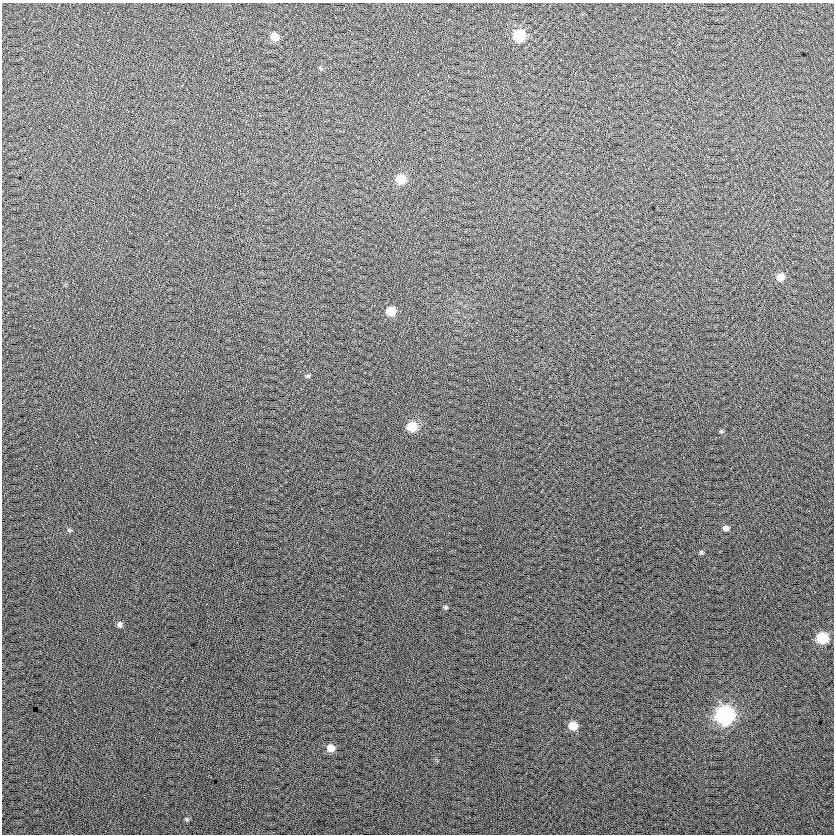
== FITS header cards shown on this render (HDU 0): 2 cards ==
NAXIS1  =                  832
NAXIS2  =                  832

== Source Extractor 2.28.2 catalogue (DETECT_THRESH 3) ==
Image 832 x 832 px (HDU 0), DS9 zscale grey, 1 PNG px = 1 image px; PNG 836 x 836 px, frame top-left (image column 1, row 832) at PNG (2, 3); no overlay
Background 25.6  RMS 14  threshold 42.2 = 3 sigma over >= 5 px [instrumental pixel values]
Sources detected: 18; all 18 listed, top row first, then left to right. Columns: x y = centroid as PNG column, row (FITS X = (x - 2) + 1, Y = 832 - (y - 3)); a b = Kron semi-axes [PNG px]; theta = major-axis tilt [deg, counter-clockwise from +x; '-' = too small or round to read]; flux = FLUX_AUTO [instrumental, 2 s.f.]
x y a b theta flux
519 35 8 7 - 45000
274 37 7 7 - 9600
401 179 8 7 - 20000
780 277 7 7 - 9600
391 311 8 7 - 15000
308 376 6 5 - 1500
412 427 8 8 - 19000
721 431 5 5 - 1200
726 528 7 6 - 3600
69 530 7 4 -11 1300
701 552 6 5 - 1400
445 607 6 5 - 1500
120 625 7 6 - 2800
822 638 8 7 - 39000
724 715 9 9 - 200000
573 726 7 7 - 14000
331 748 8 7 - 8700
187 819 6 5 - 1400